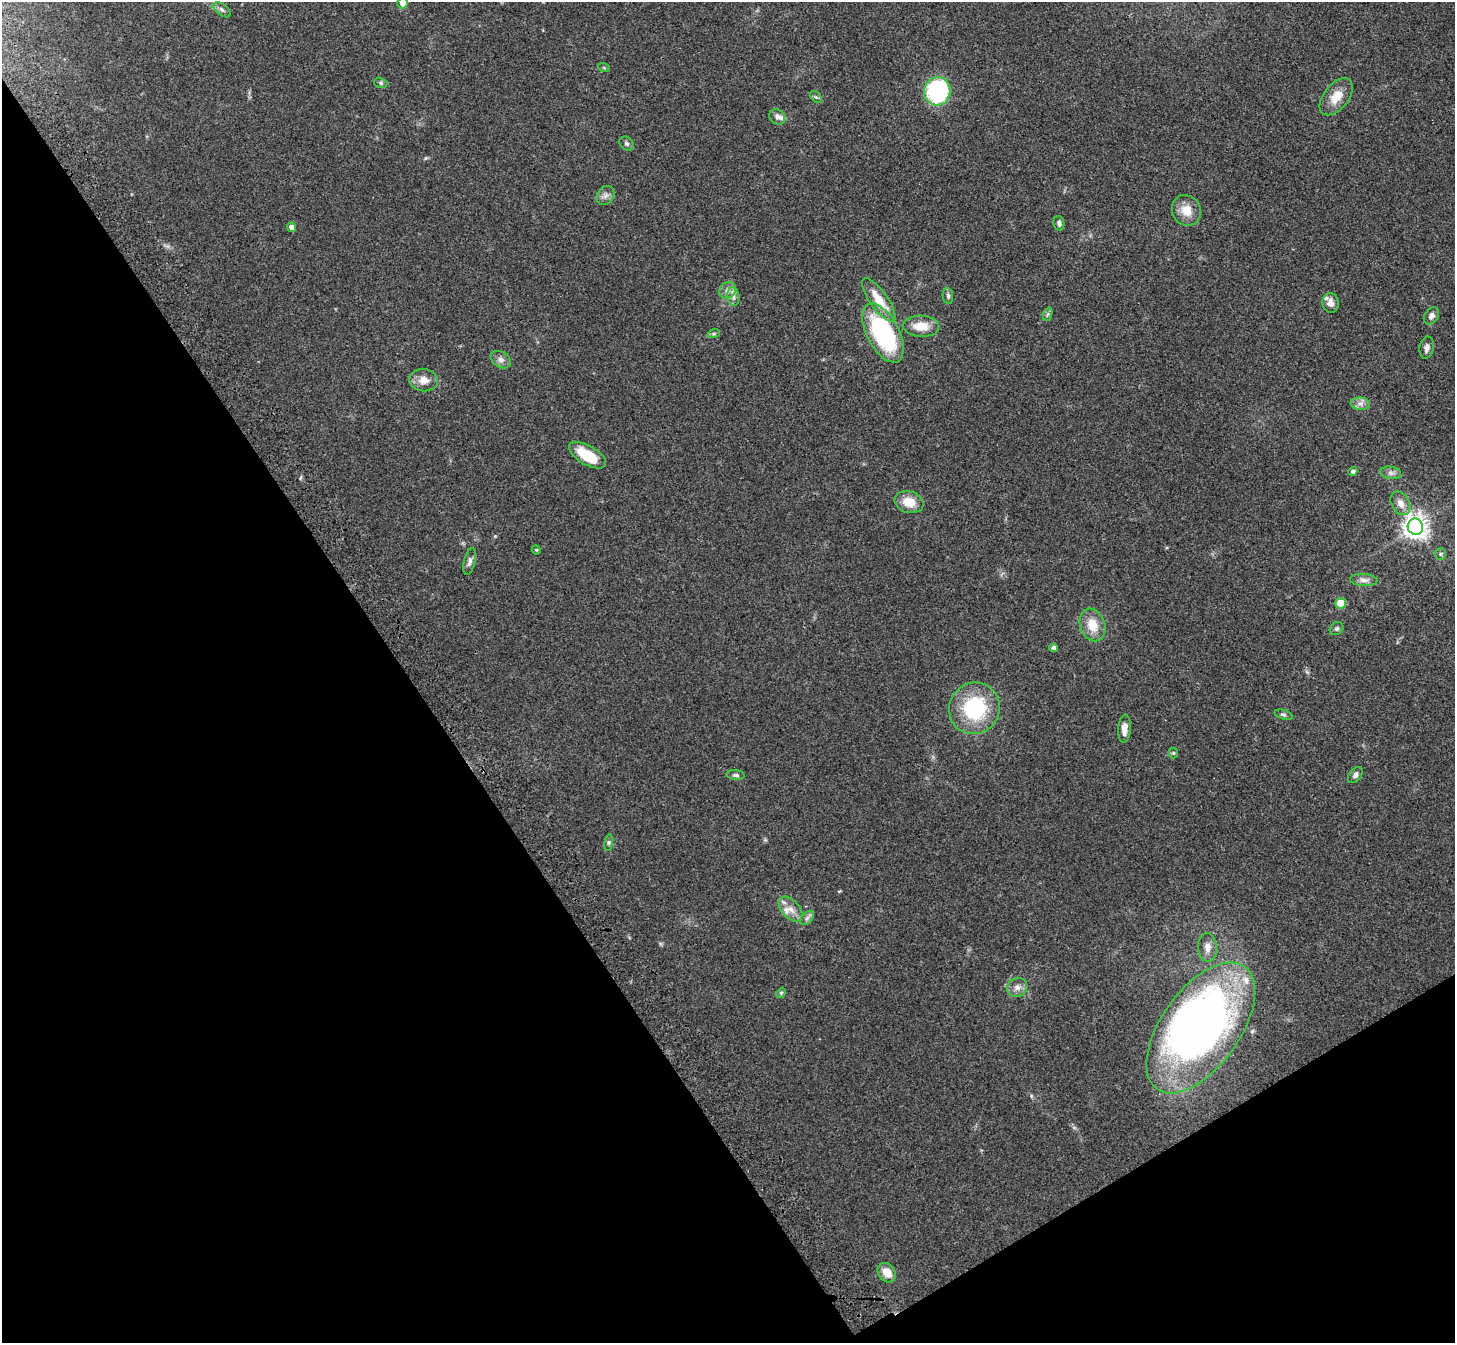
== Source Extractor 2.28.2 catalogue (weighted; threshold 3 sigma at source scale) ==
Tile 14 of 4 x 4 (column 2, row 4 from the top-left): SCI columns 1533-2985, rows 217-1557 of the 5973 x 5932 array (HDU 1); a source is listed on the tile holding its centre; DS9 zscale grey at full resolution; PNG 1457 x 1345 px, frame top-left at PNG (2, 2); each listed source drawn as its Kron ellipse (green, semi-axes under 4 px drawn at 4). Shown black and unused: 34% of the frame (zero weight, under 3 of 4 exposures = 5% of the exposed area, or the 3 px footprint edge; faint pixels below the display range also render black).
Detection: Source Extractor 2.28.2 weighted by HDU 2 'WHT'; one run over the whole footprint, this tile lists its part. Background 0.0835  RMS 0.0064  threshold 0.0287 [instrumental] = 3 sigma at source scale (4.5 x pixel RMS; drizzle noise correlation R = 1.50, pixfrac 1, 0.05/0.05 arcsec/px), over >= 5 px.
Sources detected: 60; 1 inside a brighter object's white glare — neither listed nor drawn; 4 inside a brighter listed object's ellipse — not listed separately; the other 55 listed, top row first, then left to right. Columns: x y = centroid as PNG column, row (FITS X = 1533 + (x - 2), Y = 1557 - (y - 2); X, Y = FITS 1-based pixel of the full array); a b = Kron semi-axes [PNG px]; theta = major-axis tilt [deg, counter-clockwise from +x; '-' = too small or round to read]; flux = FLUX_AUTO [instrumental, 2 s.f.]
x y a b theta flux
402 3 5 5 - 3.9
222 10 10 5 -38 1.8
604 68 6 3 -19 0.73
381 83 7 5 -15 1.1
937 91 14 13 - 76
816 97 7 4 -44 1.1
1336 97 21 12 51 10
777 117 8 7 - 2.6
626 144 8 6 -44 1.5
605 195 10 8 54 2.8
1186 210 16 14 -61 9.5
1059 223 7 5 -79 1.6
292 227 4 4 - 3.5
728 290 9 7 41 3.3
733 296 9 6 -84 2.4
948 296 8 5 -81 1.4
879 300 26 9 -55 14
1330 303 10 8 -78 4.4
1048 314 7 4 70 1
1431 316 9 6 56 3
921 326 18 10 -3 11
714 333 6 4 19 1
883 333 32 16 -62 87
1427 348 11 7 79 2.9
501 360 11 7 -33 2.9
424 380 14 11 -7 6.5
1361 404 9 6 -6 3
587 455 20 9 -30 20
1353 471 4 4 - 2
1391 473 10 6 -10 2.4
909 502 14 10 -16 10
1400 503 13 8 -59 5
1415 527 8 7 - 550
536 550 4 4 - 0.71
1440 554 6 5 - 1
470 561 14 5 77 2.4
1364 580 14 6 -3 3.2
1341 603 5 5 - 21
1092 625 17 12 -70 11
1336 629 7 6 - 1.5
1054 648 4 4 - 2.4
974 708 26 25 - 50
1283 715 9 4 -17 1.4
1124 729 14 6 86 5.5
1173 753 5 5 - 0.87
736 775 9 5 -5 1.5
1355 775 9 6 51 2.1
609 843 8 4 82 1.3
790 909 14 9 -48 5.5
807 918 8 5 45 1.8
1207 947 14 9 -85 4.8
1017 987 10 9 - 3.7
781 993 5 4 - 0.8
1201 1028 75 39 54 370
887 1273 10 8 -52 7.6
Isophote crosses this tile's border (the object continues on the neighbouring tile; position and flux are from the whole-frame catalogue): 1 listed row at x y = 402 3